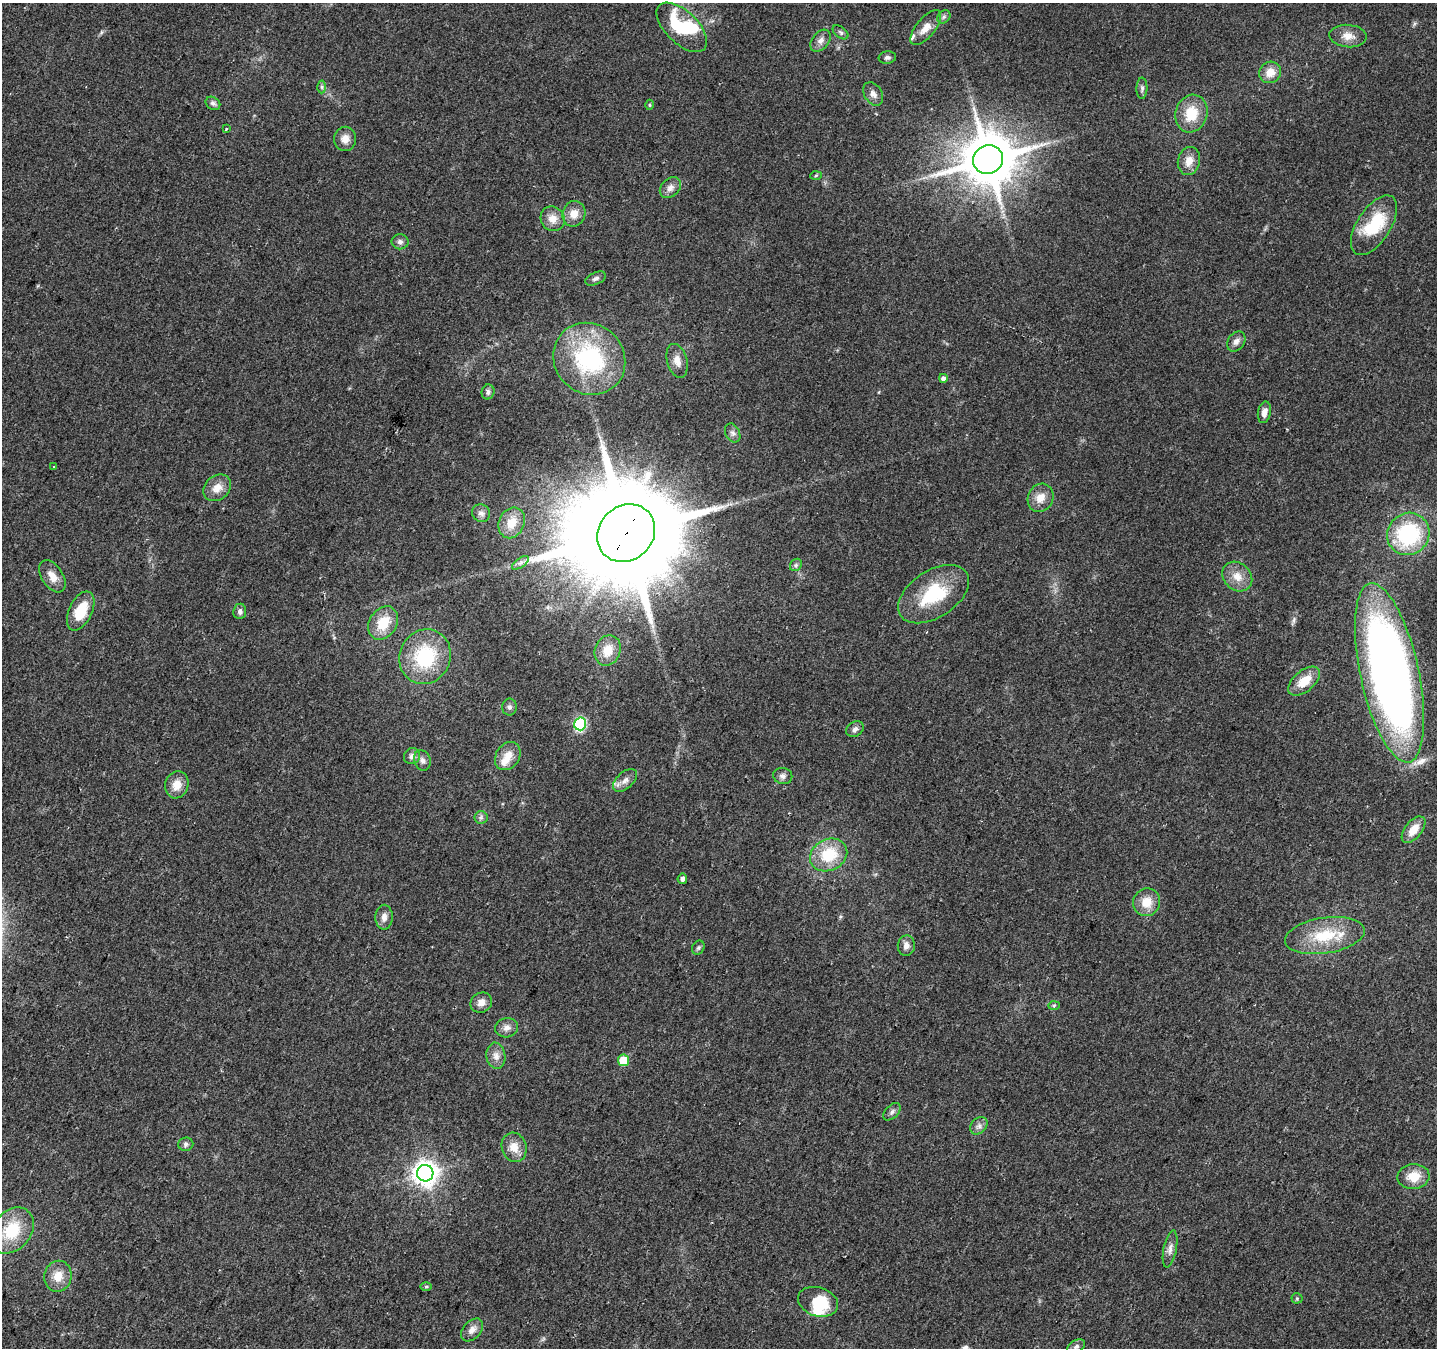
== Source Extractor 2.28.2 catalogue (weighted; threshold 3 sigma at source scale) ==
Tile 7 of 4 x 4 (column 3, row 2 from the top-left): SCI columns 2895-4329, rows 2986-4331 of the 5781 x 5906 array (HDU 1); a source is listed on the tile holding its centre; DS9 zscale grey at full resolution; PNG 1439 x 1350 px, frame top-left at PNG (2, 3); each listed source drawn as its Kron ellipse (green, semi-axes under 4 px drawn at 4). Shown black and unused: <1% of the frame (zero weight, under 2 of 3 exposures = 2% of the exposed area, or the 3 px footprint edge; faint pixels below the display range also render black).
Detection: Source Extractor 2.28.2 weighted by HDU 2 'WHT'; one run over the whole footprint, this tile lists its part. Background 0.0588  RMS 0.008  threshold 0.0362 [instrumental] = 3 sigma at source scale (4.5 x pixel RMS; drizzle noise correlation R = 1.50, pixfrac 1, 0.0396/0.0396 arcsec/px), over >= 5 px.
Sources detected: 93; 3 inside a brighter object's white glare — neither listed nor drawn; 2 inside a brighter listed object's ellipse — not listed separately; the other 88 listed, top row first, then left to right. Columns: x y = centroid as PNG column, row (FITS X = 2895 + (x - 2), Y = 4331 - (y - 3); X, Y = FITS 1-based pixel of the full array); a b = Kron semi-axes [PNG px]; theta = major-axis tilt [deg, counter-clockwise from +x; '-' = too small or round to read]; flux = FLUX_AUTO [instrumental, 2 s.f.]
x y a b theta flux
944 17 7 6 - 2
682 27 31 16 -44 49
926 28 21 9 50 9
841 32 9 5 -38 1.8
1348 36 18 11 -5 8.4
821 41 12 8 50 4.5
887 57 9 6 7 2.2
1270 72 11 10 - 9.2
321 87 6 4 -89 1.3
1142 88 10 5 89 2.2
873 94 12 8 -59 4.6
213 103 8 6 -32 2.6
649 105 5 3 - 0.86
1191 114 19 16 73 22
226 129 3 3 - 1.5
345 139 12 11 - 6.7
988 160 15 14 - 4100
1189 161 14 11 77 8.4
816 175 6 4 3 0.99
670 188 12 9 44 4.6
574 214 13 11 71 8.9
553 219 13 11 -53 8.4
1374 225 34 17 57 38
400 242 8 7 - 2.8
596 279 11 6 24 2.4
1236 341 11 8 53 4.2
589 359 37 34 -45 94
677 361 17 10 -74 6.9
943 378 4 4 - 3.5
488 392 7 6 - 2.2
1264 412 11 6 79 4.4
733 433 10 7 -62 2.6
54 467 3 2 - 0.93
217 488 15 12 39 8.7
1040 498 14 12 62 9
481 513 9 8 - 3.3
512 523 16 12 66 13
626 533 31 27 43 21000
1408 534 22 20 43 73
520 563 10 4 35 2.3
796 565 7 5 48 1.7
52 576 18 10 -57 8.4
1237 577 16 13 -43 10
933 594 39 23 33 46
81 611 21 11 65 22
240 611 8 6 84 2.7
383 623 18 13 57 21
608 650 16 12 67 13
425 657 28 25 65 54
1389 673 91 29 -78 680
1304 681 19 10 40 15
509 707 8 7 - 2.4
580 724 6 6 - 94
855 729 9 7 36 3
412 756 8 7 - 3.4
508 756 15 11 56 9.4
422 760 10 8 -71 3.5
783 776 9 8 - 3
625 780 14 8 42 5
177 785 14 11 72 9.9
481 817 6 6 - 2.1
1414 830 15 8 51 10
829 855 19 15 27 30
682 879 5 4 - 2.7
1147 902 14 13 - 13
384 917 12 8 88 4.9
1325 935 40 18 9 35
906 946 10 8 80 4.6
698 948 7 6 - 1.5
481 1003 11 10 - 5.7
1054 1006 6 4 2 1.1
507 1028 11 9 11 4.7
496 1056 13 9 -81 5.4
623 1060 5 5 - 17
892 1112 10 6 45 2.7
979 1126 10 7 45 3.5
186 1144 7 7 - 2.2
514 1147 15 12 -73 9.8
425 1173 8 8 - 690
1413 1177 16 12 5 13
12 1230 25 19 50 33
1170 1249 19 6 79 4.6
58 1276 15 13 78 11
426 1286 6 4 1 1
1297 1298 5 5 - 1.1
818 1302 20 14 -18 26
472 1330 13 8 47 4.9
1076 1347 10 6 33 2.3
Overlapping masked pixels (flux is a lower limit): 1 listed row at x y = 626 533